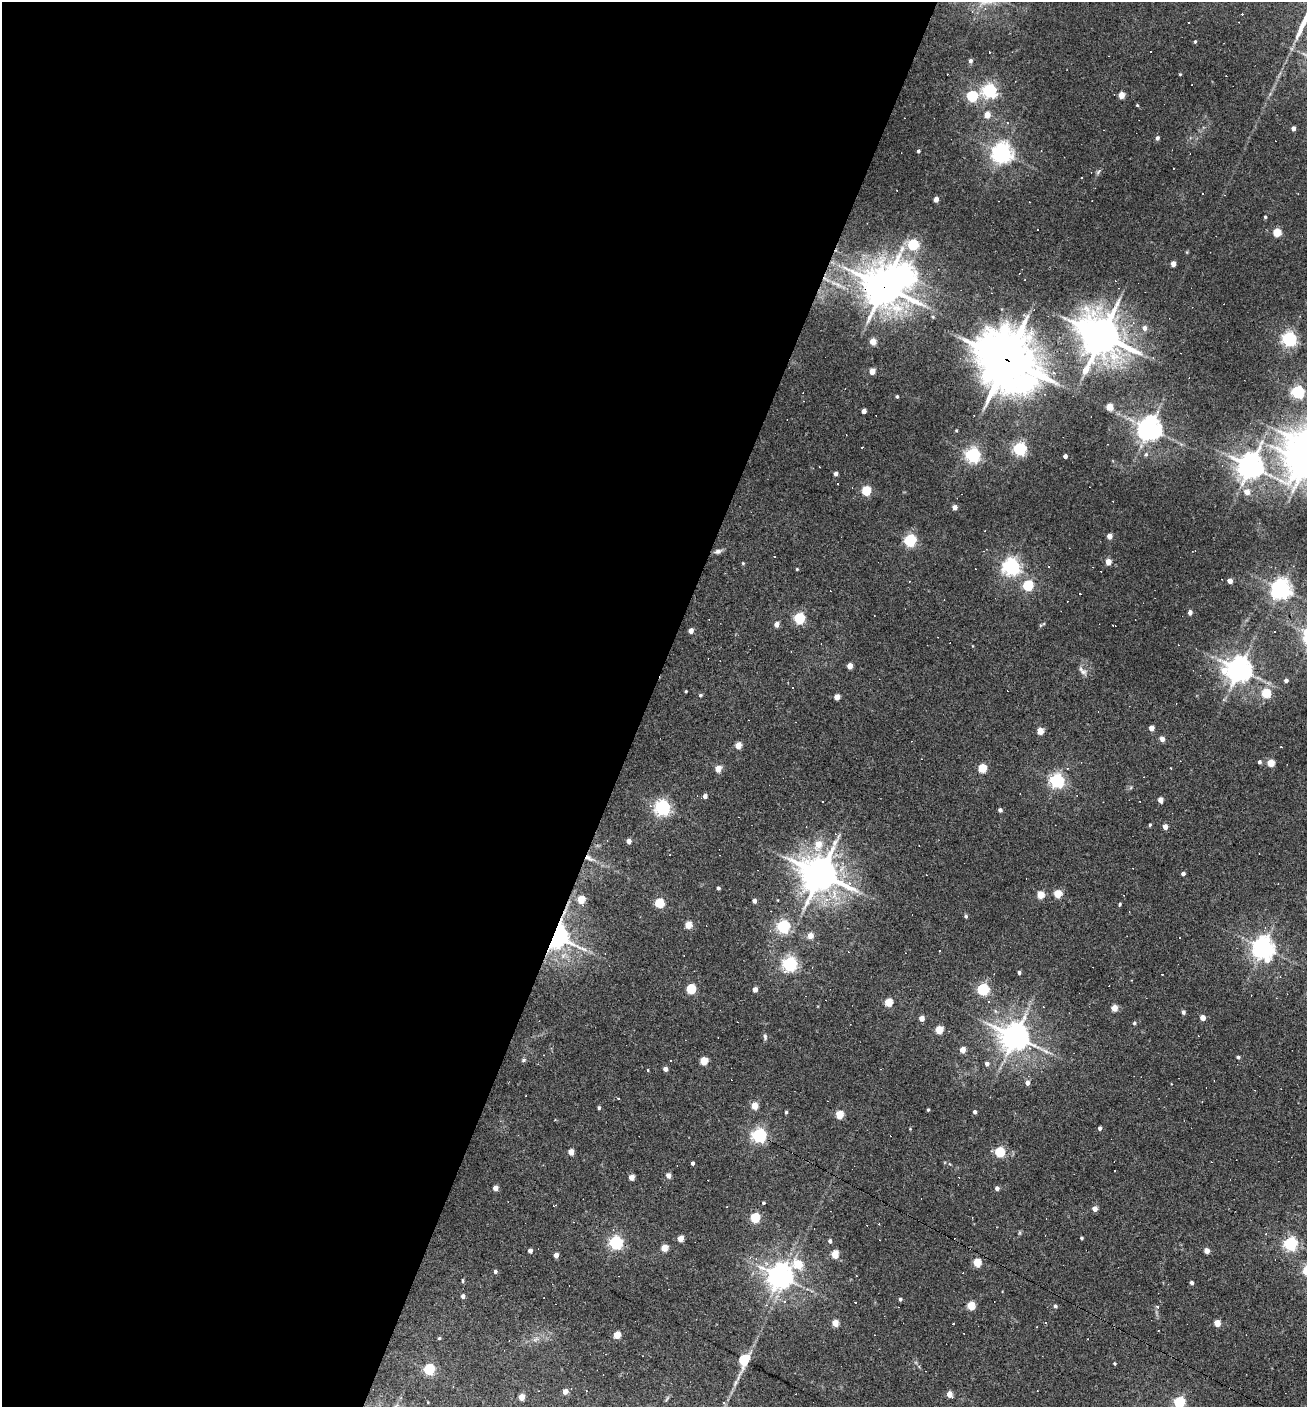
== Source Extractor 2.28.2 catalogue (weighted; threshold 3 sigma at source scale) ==
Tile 5 of 4 x 4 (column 1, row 2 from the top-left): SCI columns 272-1576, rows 2809-4213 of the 5628 x 5617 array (HDU 1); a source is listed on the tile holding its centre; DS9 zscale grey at full resolution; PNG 1309 x 1409 px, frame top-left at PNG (2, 2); no overlay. Shown black and unused: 50% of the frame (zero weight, under 3 of 4 exposures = <1% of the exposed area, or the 3 px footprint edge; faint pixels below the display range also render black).
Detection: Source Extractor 2.28.2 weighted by HDU 2 'WHT'; one run over the whole footprint, this tile lists its part. Background 0.0388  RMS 0.0052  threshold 0.0232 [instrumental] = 3 sigma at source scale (4.5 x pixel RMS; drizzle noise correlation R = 1.50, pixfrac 1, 0.05/0.05 arcsec/px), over >= 5 px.
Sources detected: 250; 1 inside a brighter object's white glare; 53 cosmic-ray / hot-pixel residue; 1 long thin detection or spike segment (spike, bleed or trail) — not listed; the other 195 listed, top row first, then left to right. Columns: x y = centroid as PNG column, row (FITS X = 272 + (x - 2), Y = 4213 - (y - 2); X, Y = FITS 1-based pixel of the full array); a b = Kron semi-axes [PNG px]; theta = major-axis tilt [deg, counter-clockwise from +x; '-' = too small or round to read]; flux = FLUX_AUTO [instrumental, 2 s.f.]
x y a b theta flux
1189 23 3 2 - 0.6
1195 41 4 3 - 0.64
1151 52 2 2 - 0.39
970 61 5 4 - 1.5
1180 74 4 3 - 0.42
989 91 6 6 - 140
1121 95 5 4 - 7.6
972 96 5 5 - 48
1137 105 4 3 - 0.52
987 115 5 5 - 6.3
1007 123 5 5 - 0.77
1293 129 4 4 - 2.4
1157 138 5 4 - 1.5
918 151 3 3 - 0.91
1002 153 7 7 - 310
1173 168 2 2 - 0.27
1099 171 8 4 56 1.1
936 199 4 4 - 3.7
1265 217 3 3 - 0.63
1037 230 3 2 - 0.31
1277 232 5 5 - 17
913 244 5 5 - 47
1173 264 4 4 - 4.8
905 275 10 7 -73 290
837 284 22 7 -25 6.1
884 287 16 14 -42 960
933 317 5 4 - 0.67
1145 328 6 6 - 2.8
1102 336 14 12 -69 1200
1289 339 6 5 - 140
873 342 5 4 - 7.9
1007 360 24 20 -48 2000
872 371 4 4 - 7.2
1053 372 4 3 - 2.3
1298 392 5 5 - 95
897 396 3 3 - 0.7
1110 407 5 4 - 10
864 411 4 4 - 3.5
1149 429 8 7 - 460
956 430 3 3 - 0.49
862 447 3 2 - 0.42
1020 449 6 5 - 97
1146 454 6 5 - 1
973 455 6 6 - 140
1065 456 4 4 - 2.2
1306 463 14 11 -11 800
1250 466 11 9 19 560
836 474 4 4 - 1.9
838 483 3 2 - 0.83
866 491 5 5 - 29
1247 492 6 5 - 5.1
955 507 4 4 - 3.2
1109 536 4 4 - 4.4
910 540 5 5 - 74
718 551 9 6 15 1.9
774 556 2 2 - 0.34
1108 562 4 4 - 7.1
743 563 4 3 - 0.54
1011 567 6 6 - 200
797 569 3 3 - 0.54
1230 581 4 4 - 4.6
1028 585 5 5 - 42
1281 589 7 7 - 330
1080 594 2 2 - 0.49
1190 612 4 4 - 2.7
799 618 5 5 - 58
777 624 4 4 - 3.9
691 631 4 4 - 3.7
850 666 4 4 - 6
1239 669 9 8 - 550
1082 671 16 6 -47 2.4
1286 680 4 4 - 1.5
686 691 3 2 - 0.46
1266 693 5 5 - 25
700 695 5 4 - 0.67
837 697 4 4 - 6.1
1151 728 4 4 - 4.5
1040 731 5 4 - 9.9
1162 739 4 4 - 4.8
738 745 5 4 - 8.9
1259 762 4 4 - 1.2
1271 763 5 4 - 11
982 768 5 5 - 20
1067 768 4 3 - 0.48
1171 768 2 2 - 0.39
718 769 5 4 - 7.9
1057 781 6 5 - 130
705 796 5 4 - 2.4
1160 800 4 4 - 5.1
823 802 3 2 - 0.57
662 808 6 6 - 170
1000 810 4 4 - 1.5
1150 825 4 3 - 0.76
1165 827 4 4 - 4.5
629 841 4 4 - 3.7
818 844 11 8 67 7.5
589 858 15 6 -27 3.1
820 874 13 12 - 1100
1183 874 4 4 - 1.5
718 888 4 3 - 1.3
1057 894 5 5 - 16
1040 895 5 4 - 13
581 899 5 4 - 15
827 900 8 7 - 3.6
754 901 4 4 - 2.2
659 903 5 5 - 30
1120 904 4 3 - 0.74
966 916 4 3 - 0.88
688 925 5 4 - 13
783 926 5 5 - 100
556 936 11 10 - 430
810 936 4 4 - 7.4
1180 937 2 2 - 0.45
1263 948 8 7 - 390
789 964 6 5 - 150
1019 973 3 3 - 1.3
1162 974 2 2 - 0.41
1280 976 4 3 - 0.42
691 989 5 5 - 34
983 989 5 5 - 75
755 990 4 4 - 4.1
888 1002 5 4 - 17
1114 1008 4 4 - 8.4
1183 1012 4 4 - 1.5
922 1018 4 4 - 5.4
1203 1018 4 4 - 5.3
1134 1023 5 4 - 1.1
939 1030 5 4 - 16
765 1037 9 5 -82 1.1
1015 1037 10 9 - 670
963 1050 4 4 - 6.7
1238 1057 4 3 - 1
524 1060 7 4 28 0.87
704 1061 5 5 - 16
987 1064 4 4 - 2.4
665 1069 4 4 - 2.9
648 1070 3 3 - 0.65
1027 1083 5 4 - 2.6
754 1106 5 4 - 11
599 1108 4 3 - 0.93
928 1110 3 3 - 0.63
786 1112 4 3 - 0.7
975 1112 4 4 - 1.4
839 1114 5 4 - 18
1100 1128 4 3 - 1.5
910 1129 4 3 - 0.4
759 1135 6 6 - 110
571 1152 4 4 - 6.1
1000 1152 5 5 - 38
692 1163 4 3 - 1.5
668 1176 5 5 - 2.5
631 1177 4 4 - 6.6
495 1188 4 4 - 4.3
997 1188 4 4 - 2.2
763 1203 4 3 - 0.76
554 1205 4 2 - 0.37
1095 1209 4 4 - 4.5
755 1218 5 5 - 38
1019 1233 6 4 71 0.65
1081 1238 3 3 - 0.72
680 1239 4 4 - 7.8
830 1241 4 4 - 1.8
616 1243 6 5 - 110
1290 1244 6 5 - 110
664 1248 4 4 - 11
530 1251 4 4 - 2.8
1207 1251 4 4 - 4.6
835 1254 5 4 - 14
556 1255 4 4 - 4
750 1258 5 4 - 0.73
977 1263 5 4 - 18
798 1264 6 5 - 19
495 1272 4 4 - 1.3
780 1276 8 8 - 590
463 1281 5 3 - 0.67
1191 1283 4 4 - 1.5
463 1296 4 4 - 1.7
900 1299 4 4 - 1
971 1306 5 5 - 19
1055 1306 4 4 - 1
835 1323 4 4 - 9.9
953 1323 3 2 - 0.58
1046 1323 4 3 - 0.49
1217 1323 4 4 - 9.5
617 1335 5 4 - 12
439 1338 4 4 - 0.62
536 1339 12 5 23 2
744 1360 7 5 73 48
1115 1364 3 3 - 0.66
429 1369 5 5 - 54
565 1391 4 4 - 4.2
949 1394 5 4 - 6.6
521 1397 4 4 - 8.1
1179 1402 5 5 - 60
724 1403 4 4 - 0.81
Overlapping masked pixels (flux is a lower limit): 4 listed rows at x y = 884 287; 1007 360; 589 858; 556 936
Isophote crosses this tile's border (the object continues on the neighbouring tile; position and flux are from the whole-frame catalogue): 2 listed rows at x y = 1306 463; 1179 1402